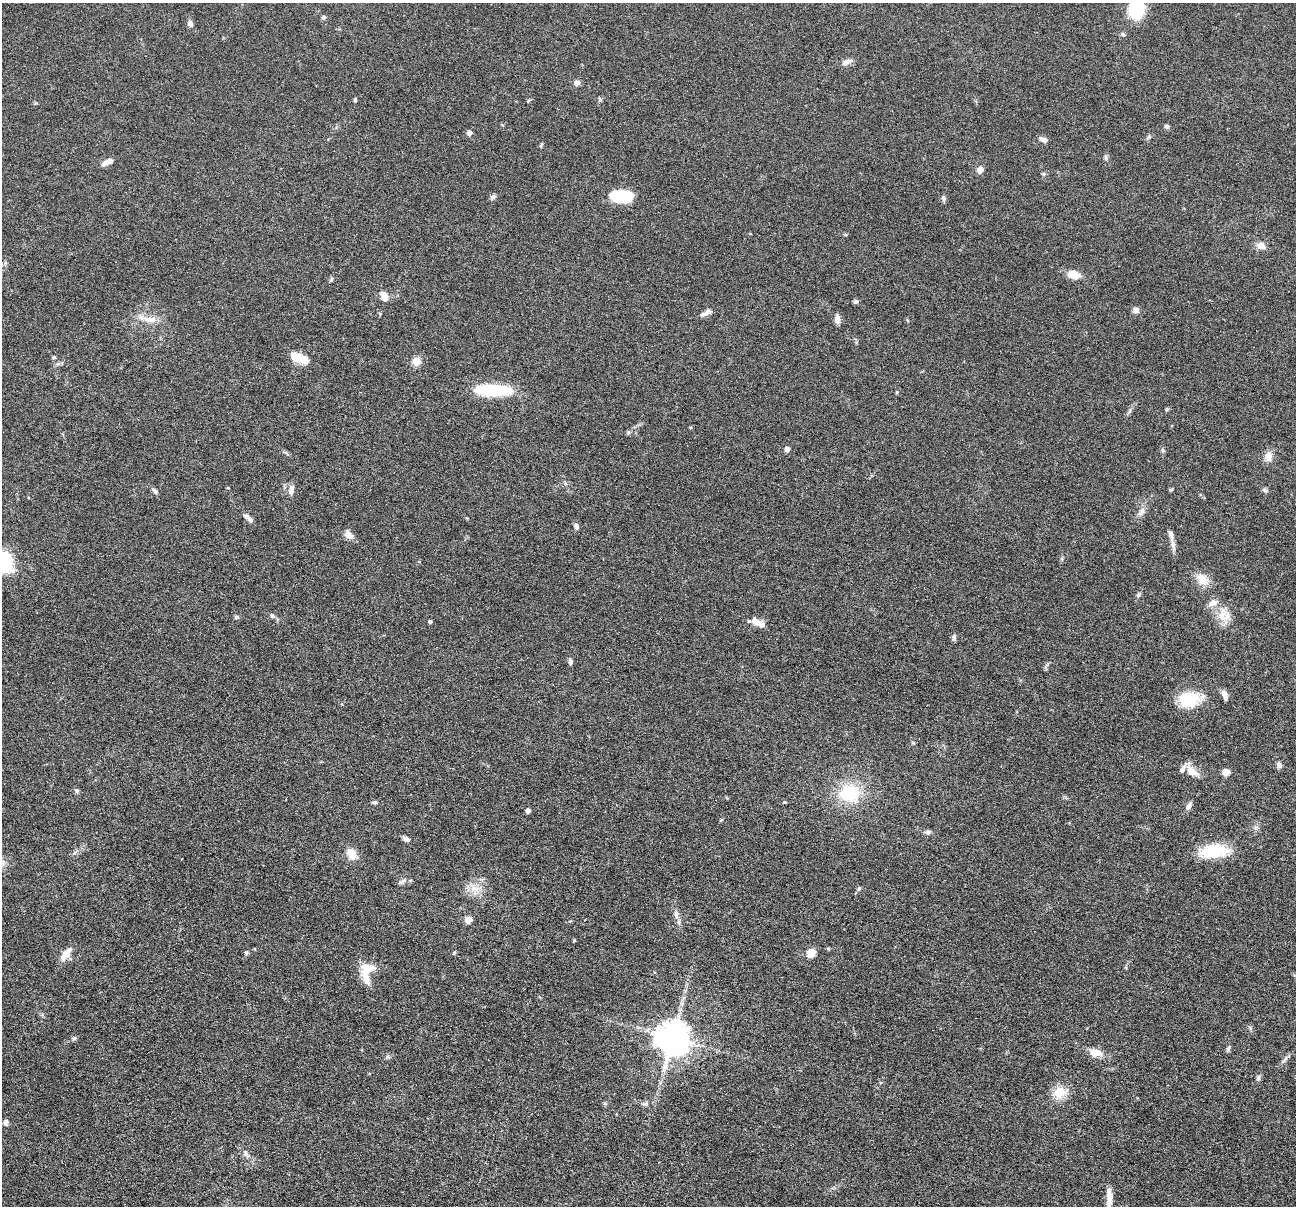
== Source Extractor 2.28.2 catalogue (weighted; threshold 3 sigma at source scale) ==
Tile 7 of 4 x 4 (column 3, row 2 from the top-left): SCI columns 2591-3884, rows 2663-3866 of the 5182 x 5200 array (HDU 1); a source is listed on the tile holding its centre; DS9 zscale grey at full resolution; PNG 1298 x 1208 px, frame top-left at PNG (2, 3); no overlay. Nothing masked; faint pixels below the display range render black.
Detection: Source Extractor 2.28.2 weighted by HDU 2 'WHT'; one run over the whole footprint, this tile lists its part. Background 0.0362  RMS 0.0035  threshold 0.0142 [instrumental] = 3 sigma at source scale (4.09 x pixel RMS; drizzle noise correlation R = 1.36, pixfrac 0.8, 0.05/0.05 arcsec/px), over >= 5 px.
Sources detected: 97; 4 inside a brighter listed object's ellipse — not listed separately; the other 93 listed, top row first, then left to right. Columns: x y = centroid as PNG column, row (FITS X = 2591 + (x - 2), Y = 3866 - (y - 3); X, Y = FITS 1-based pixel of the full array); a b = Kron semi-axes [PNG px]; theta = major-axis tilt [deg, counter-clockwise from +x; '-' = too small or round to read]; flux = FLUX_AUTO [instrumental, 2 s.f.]
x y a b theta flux
1136 9 17 13 85 15
323 17 6 5 - 0.52
190 23 8 6 -74 1.1
1123 34 6 5 - 0.51
847 62 12 7 20 1.7
577 83 7 6 - 1.3
355 99 5 4 - 0.45
1167 126 6 5 - 0.65
469 133 6 6 - 1.1
1149 137 6 5 - 0.58
1043 139 10 5 -23 1.4
541 145 7 3 59 0.36
1106 157 7 5 -72 0.64
107 162 15 6 23 2.1
980 170 9 8 - 1.5
1044 174 6 4 89 0.45
623 196 22 11 1 14
493 197 8 5 17 0.81
943 198 8 6 -79 0.8
1261 246 10 8 -21 2.1
1073 275 12 8 -19 4.4
331 279 6 4 88 0.46
384 296 11 7 -58 3.1
856 301 6 5 - 0.76
1136 310 7 6 - 1.4
705 313 15 6 30 1.4
837 319 11 6 -85 1.6
152 320 15 9 4 2.8
54 357 4 4 - 0.55
299 359 22 11 -10 4.6
417 361 5 5 - 11
493 390 40 12 -1 18
897 392 5 4 - 0.37
1167 409 5 4 - 0.38
628 432 6 5 - 0.53
787 449 4 4 - 1.7
1162 450 6 4 -70 0.48
1268 456 11 9 72 2.8
1171 489 6 4 3 0.36
291 490 11 6 79 2.1
1265 490 7 5 -43 0.62
155 491 8 5 -45 0.88
1142 512 14 7 51 1.7
247 516 11 6 -37 1.4
576 527 9 6 -71 0.91
348 534 11 8 -42 2.1
1173 545 17 5 -81 1.7
1202 579 19 12 -46 3.9
1138 594 7 5 49 0.64
1213 603 13 7 25 2.1
272 615 6 6 - 0.71
1222 615 19 11 84 4.2
430 621 4 3 - 0.62
761 624 20 9 -35 2.9
954 637 8 5 90 0.78
570 661 9 5 -84 0.81
1224 693 11 6 -63 1.4
1189 699 24 16 8 12
1279 765 7 6 - 1.1
1192 771 19 9 -33 3.5
1226 772 7 6 - 2.6
77 791 6 5 - 0.59
849 793 20 17 1 17
375 802 6 5 - 0.61
1189 806 10 6 65 1.2
528 810 4 4 - 1.6
927 832 8 5 21 0.77
406 839 8 5 -23 1.1
1214 851 34 16 7 12
352 854 12 9 -57 4.1
402 881 12 4 34 0.9
474 888 15 9 -25 3.2
859 888 7 4 58 0.49
676 915 13 5 -71 1.4
468 920 9 8 - 1.6
574 940 3 3 - 0.38
246 952 5 5 - 0.6
454 953 6 4 20 0.35
811 953 7 7 - 4.8
66 954 18 7 51 3.4
367 973 28 14 85 6.2
74 1038 6 5 - 0.59
673 1038 10 9 - 730
1228 1048 10 4 65 0.61
1096 1053 14 9 -4 3.7
1284 1060 14 4 46 0.99
1258 1078 8 5 74 0.69
1060 1092 17 15 19 5
605 1104 6 4 -19 0.41
645 1104 9 5 -6 0.87
5 1122 7 6 - 0.98
246 1154 13 6 -53 1.4
1109 1197 25 7 -89 3.4
Isophote crosses this tile's border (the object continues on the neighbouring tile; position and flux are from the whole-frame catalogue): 1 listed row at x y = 1136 9
Unlisted compact peaks at least as high as the median listed source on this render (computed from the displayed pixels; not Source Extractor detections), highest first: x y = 236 617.